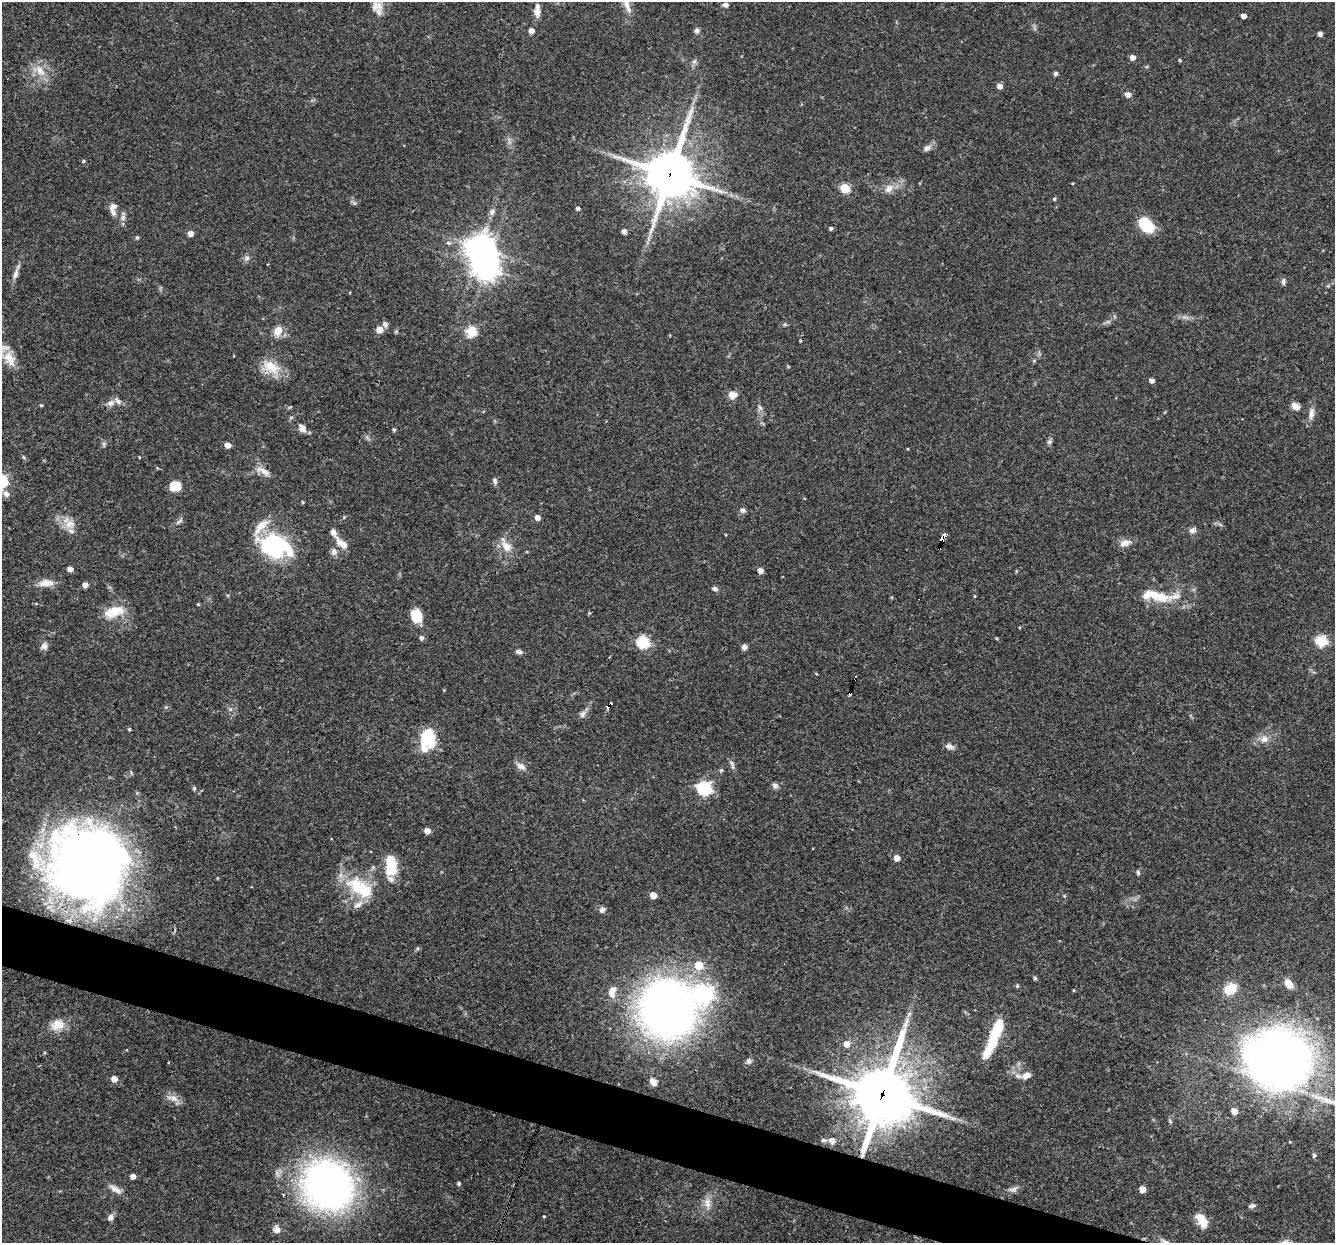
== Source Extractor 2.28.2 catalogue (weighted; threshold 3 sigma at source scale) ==
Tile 6 of 4 x 4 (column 2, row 2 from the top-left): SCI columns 1334-2666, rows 2739-3979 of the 5331 x 5348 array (HDU 1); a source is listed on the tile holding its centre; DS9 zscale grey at full resolution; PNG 1337 x 1245 px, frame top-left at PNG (2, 2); no overlay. Shown black and unused: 4% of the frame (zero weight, under 3 of 4 exposures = <1% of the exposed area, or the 3 px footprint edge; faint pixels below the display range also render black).
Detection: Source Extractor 2.28.2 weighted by HDU 2 'WHT'; one run over the whole footprint, this tile lists its part. Background 0.0576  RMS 0.0032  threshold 0.0146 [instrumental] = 3 sigma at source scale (4.5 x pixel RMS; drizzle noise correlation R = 1.50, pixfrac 1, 0.05/0.05 arcsec/px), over >= 5 px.
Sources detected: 162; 3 inside a brighter object's white glare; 1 cosmic-ray / hot-pixel residue — not listed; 14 inside a brighter listed object's ellipse — not listed separately; the other 144 listed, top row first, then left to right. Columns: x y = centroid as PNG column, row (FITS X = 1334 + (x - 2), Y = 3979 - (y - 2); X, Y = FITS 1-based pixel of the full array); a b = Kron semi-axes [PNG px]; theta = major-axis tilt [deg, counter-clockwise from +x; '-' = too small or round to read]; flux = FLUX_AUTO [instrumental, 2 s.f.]
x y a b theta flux
626 3 21 9 -66 3.6
725 5 6 5 - 1
377 6 17 15 -11 3.9
537 11 16 6 89 2.5
1243 16 4 4 - 1.7
697 30 7 6 - 0.86
531 31 4 4 - 2.6
1320 34 4 4 - 1.5
1132 57 5 5 - 1.8
1180 60 5 3 - 0.29
40 71 16 10 -58 4.2
1056 73 6 4 44 0.65
1000 86 5 4 - 1.9
1128 94 5 5 - 2
927 148 11 7 34 1.3
83 161 4 4 - 0.38
670 174 17 16 - 1200
845 188 5 5 - 14
889 188 12 9 49 2.5
1054 199 4 4 - 0.43
578 208 4 4 - 0.83
113 211 15 7 -65 1.7
492 212 8 7 - 1.2
123 218 9 6 63 1.1
1146 225 15 10 -46 13
831 228 4 4 - 0.56
624 231 6 5 - 1
190 233 5 5 - 2.2
137 237 5 5 - 0.43
480 247 10 9 - 350
247 258 9 6 50 0.96
16 274 17 6 71 1.8
1283 281 9 5 90 0.82
385 325 9 6 -82 0.98
379 329 5 5 - 4
278 331 13 9 69 3.5
471 332 6 5 - 19
9 359 24 13 -63 5.3
1034 361 6 4 -18 0.35
271 367 27 15 -30 7.1
1152 380 4 4 - 1.5
733 395 10 8 -2 2.4
110 403 10 7 33 1.5
41 405 4 3 - 0.36
1295 406 10 7 -28 1.9
760 407 7 5 -59 0.75
1311 414 16 7 81 2
302 428 10 7 -52 1.9
394 430 4 4 - 0.54
1049 441 7 6 - 0.7
104 444 7 4 -71 0.58
228 445 5 4 - 2.5
23 457 6 3 -69 0.4
263 471 22 8 -27 2.6
495 481 9 5 -84 0.87
174 486 10 10 - 4.9
6 494 9 7 -45 1.6
303 502 5 3 - 0.32
743 510 8 6 -34 0.95
537 517 4 4 - 2.2
179 521 11 4 37 0.82
70 524 15 11 5 3.3
1193 530 8 7 - 1.3
943 539 5 4 - 6.3
342 543 21 8 -40 3
1125 543 15 8 18 2.4
274 545 25 23 -12 34
506 546 17 11 -45 3.8
940 547 4 3 - 15
334 552 10 7 86 1.4
70 569 5 4 - 1.7
760 570 5 4 - 1.9
1016 571 5 3 - 0.28
46 583 19 8 4 3.4
85 585 5 5 - 1.7
715 589 8 5 -27 0.75
1154 595 49 14 -10 11
974 596 4 3 - 0.27
198 604 5 3 - 0.29
114 611 26 13 17 7
416 616 15 12 -66 5.9
421 638 5 4 - 1
1321 641 6 6 - 27
643 642 6 6 - 35
44 646 10 8 63 1.3
744 647 5 4 - 2
519 652 8 5 -9 1.1
855 678 4 3 - 0.73
609 706 7 4 63 5.9
582 714 9 7 53 1.3
129 729 4 4 - 0.35
1264 739 11 10 - 2.4
430 741 20 17 69 8.5
949 746 12 7 -19 1.3
732 764 15 4 -69 1.1
521 766 12 8 -27 1.8
721 770 5 5 - 0.55
775 785 7 6 - 1.1
704 788 7 6 - 51
427 831 5 4 - 2.8
897 858 5 5 - 3
87 865 60 56 -66 400
391 865 20 10 -88 10
1138 873 6 4 -74 0.53
357 887 27 19 -56 14
653 895 5 5 - 4.8
602 910 8 6 35 1.1
699 965 6 5 - 9
1035 978 4 4 - 0.55
1288 984 10 7 -54 3
1017 986 5 4 - 0.51
1230 989 14 11 29 6
1074 990 4 3 - 0.25
611 993 14 8 -70 2.1
667 1008 46 45 - 210
909 1014 6 5 - 0.67
57 1025 19 14 23 4.5
994 1036 43 8 68 18
846 1044 6 6 - 2.3
1278 1060 43 38 -13 310
749 1061 6 6 - 0.76
1026 1076 12 7 24 2.3
114 1079 5 4 - 3.4
653 1081 10 7 -56 1.8
882 1094 21 20 - 1800
174 1098 11 9 -4 2.2
1234 1111 5 4 - 3.3
1170 1121 6 4 -46 0.46
823 1140 7 5 1 0.62
832 1141 8 7 - 1.9
1290 1142 4 2 - 0.22
1314 1155 5 4 - 0.56
133 1176 4 4 - 2.1
459 1183 4 3 - 0.61
328 1185 45 40 -35 150
115 1189 19 7 -32 2.2
1014 1189 10 7 35 1.3
1142 1189 5 5 - 3.4
707 1203 15 9 -89 2.7
1252 1206 9 5 16 0.76
544 1216 3 2 - 0.32
110 1217 8 7 - 1.2
1202 1220 18 10 -54 4.6
277 1230 9 8 - 1.9
Overlapping masked pixels (flux is a lower limit): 8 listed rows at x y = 670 174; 271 367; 943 539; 940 547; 855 678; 609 706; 87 865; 882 1094
Isophote crosses this tile's border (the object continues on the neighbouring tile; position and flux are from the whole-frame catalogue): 3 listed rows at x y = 626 3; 87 865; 1278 1060